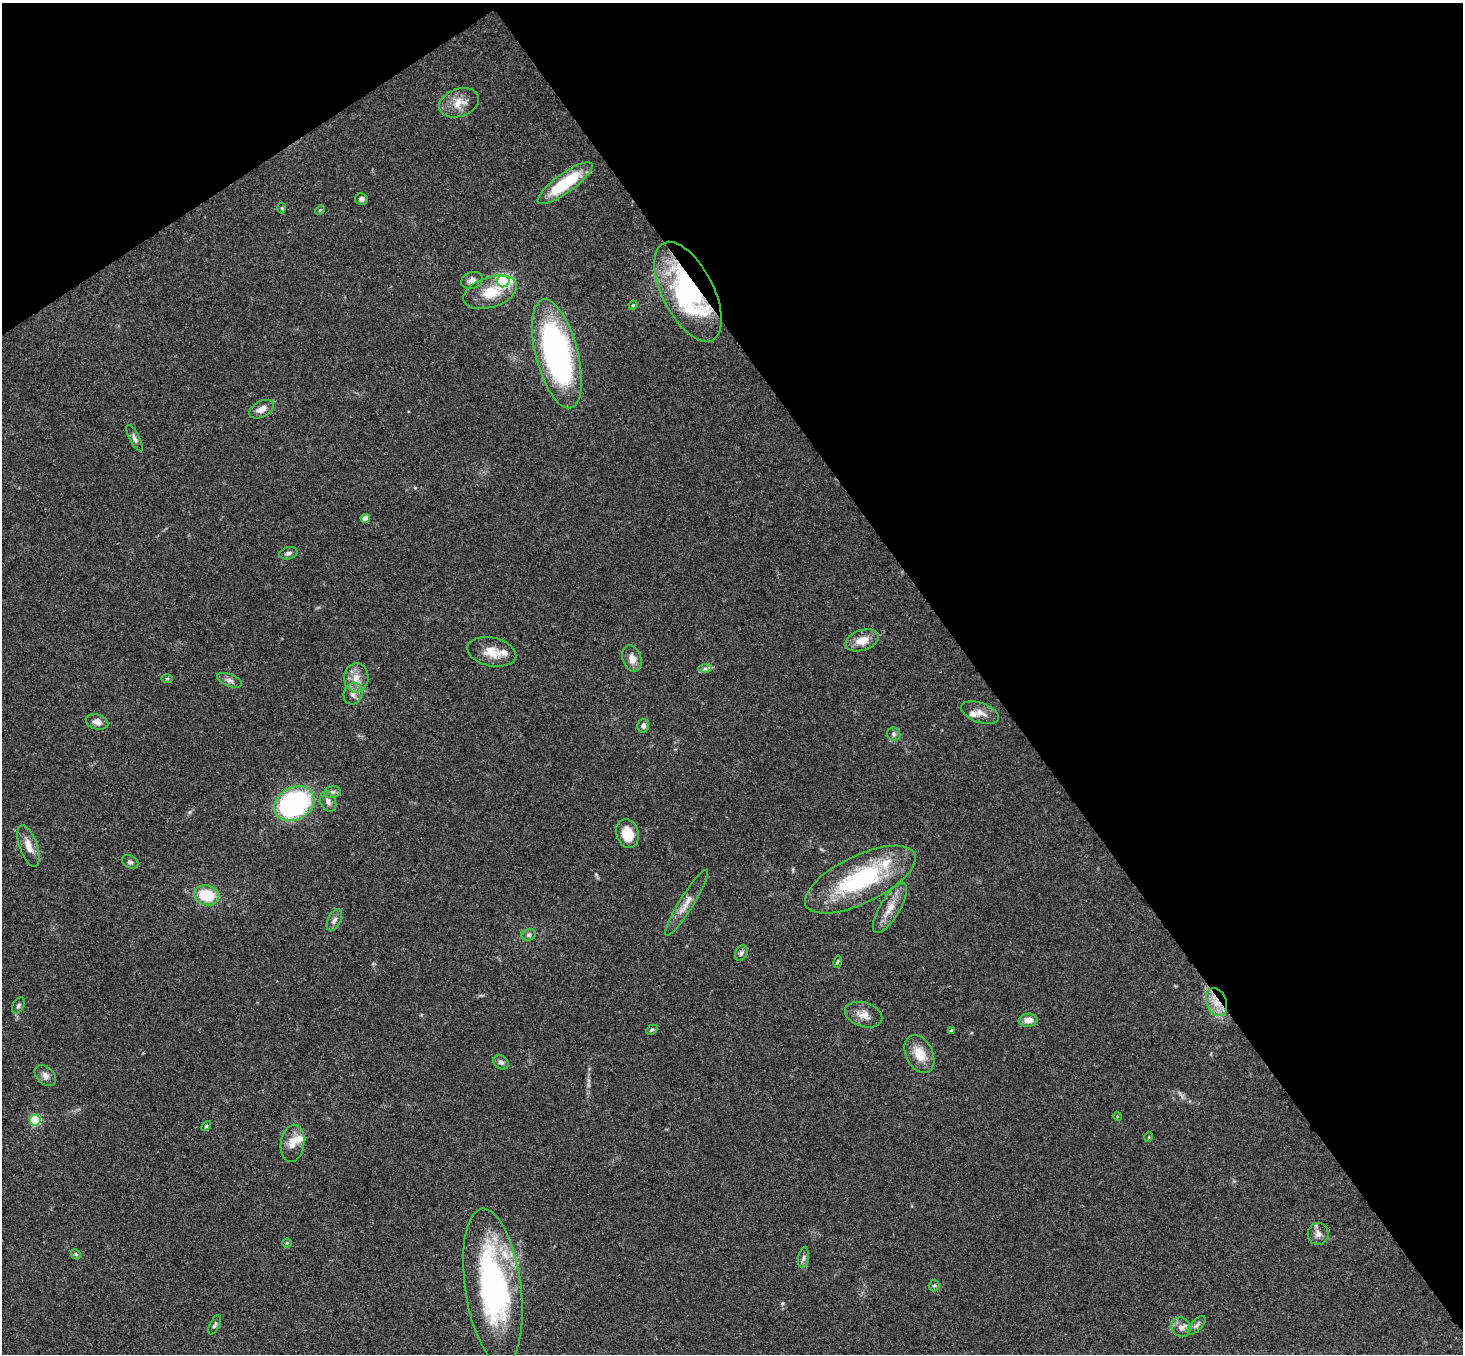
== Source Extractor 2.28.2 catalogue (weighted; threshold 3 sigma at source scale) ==
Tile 3 of 4 x 4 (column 3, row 1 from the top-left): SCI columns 2978-4438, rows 4385-5736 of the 5950 x 5930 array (HDU 1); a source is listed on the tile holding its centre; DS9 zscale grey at full resolution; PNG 1465 x 1356 px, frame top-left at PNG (2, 3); each listed source drawn as its Kron ellipse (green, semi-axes under 4 px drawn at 4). Shown black and unused: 37% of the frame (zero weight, under 3 of 4 exposures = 6% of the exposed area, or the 3 px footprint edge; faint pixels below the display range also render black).
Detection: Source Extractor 2.28.2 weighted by HDU 2 'WHT'; one run over the whole footprint, this tile lists its part. Background 0.153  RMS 0.0072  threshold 0.0324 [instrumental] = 3 sigma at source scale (4.5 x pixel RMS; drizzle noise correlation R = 1.50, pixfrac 1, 0.05/0.05 arcsec/px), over >= 5 px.
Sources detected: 68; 4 inside a brighter listed object's ellipse — not listed separately; the other 64 listed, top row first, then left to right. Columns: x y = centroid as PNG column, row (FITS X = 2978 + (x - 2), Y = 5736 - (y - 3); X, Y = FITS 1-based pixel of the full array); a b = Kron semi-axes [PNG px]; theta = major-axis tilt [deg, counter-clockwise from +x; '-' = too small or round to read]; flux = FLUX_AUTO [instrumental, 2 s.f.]
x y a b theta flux
459 103 21 14 20 11
565 183 33 9 36 39
361 199 6 6 - 2.2
282 208 5 3 - 0.76
320 210 5 4 - 0.73
472 280 11 8 20 4
503 281 6 6 - 170
490 292 28 15 18 18
688 292 54 25 -63 120
633 305 4 3 - 0.69
557 354 56 21 -75 190
262 409 13 8 29 5.1
135 438 15 5 -63 2.7
365 518 4 4 - 7
288 553 9 6 14 2.1
862 640 17 10 18 10
492 652 25 14 -12 12
632 659 14 9 -71 6.3
705 668 7 4 1 1.7
356 678 15 12 84 9.2
167 679 5 3 - 0.75
229 680 13 6 -21 2.9
353 694 11 9 69 4.7
980 713 20 9 -19 6.6
97 722 11 7 -16 4.3
643 726 7 6 - 2.8
894 734 7 6 - 1.9
332 792 8 6 12 2.2
328 802 10 7 -64 3.6
294 804 21 16 28 130
627 833 14 11 -72 15
28 846 21 9 -70 7.8
130 862 9 6 -27 2
860 880 60 24 26 84
207 895 12 10 -11 25
687 903 38 7 58 8.3
890 908 29 10 59 11
334 920 12 6 63 2.9
529 935 7 5 21 1.6
741 953 8 6 63 1.9
838 962 6 3 80 0.88
1217 1002 14 10 -69 10
18 1005 9 5 60 1.8
864 1015 19 12 -17 7.5
1028 1020 9 6 7 6
652 1030 6 4 29 0.98
951 1030 3 3 - 0.87
919 1054 20 13 -64 13
501 1062 8 6 -39 2.5
45 1076 12 8 -44 3.7
1117 1116 4 3 - 0.63
35 1120 5 5 - 62
206 1126 6 3 46 0.88
1149 1137 5 3 - 0.64
292 1143 19 12 82 8.9
1318 1234 11 10 - 4.4
287 1243 4 4 - 0.74
76 1254 5 4 - 1
804 1258 10 5 80 2.1
934 1285 6 5 - 1.2
493 1286 78 28 -82 170
215 1325 10 5 64 1.8
1196 1325 12 5 47 2.2
1181 1327 10 9 - 4.6
Overlapping masked pixels (flux is a lower limit): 2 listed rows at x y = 688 292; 1217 1002